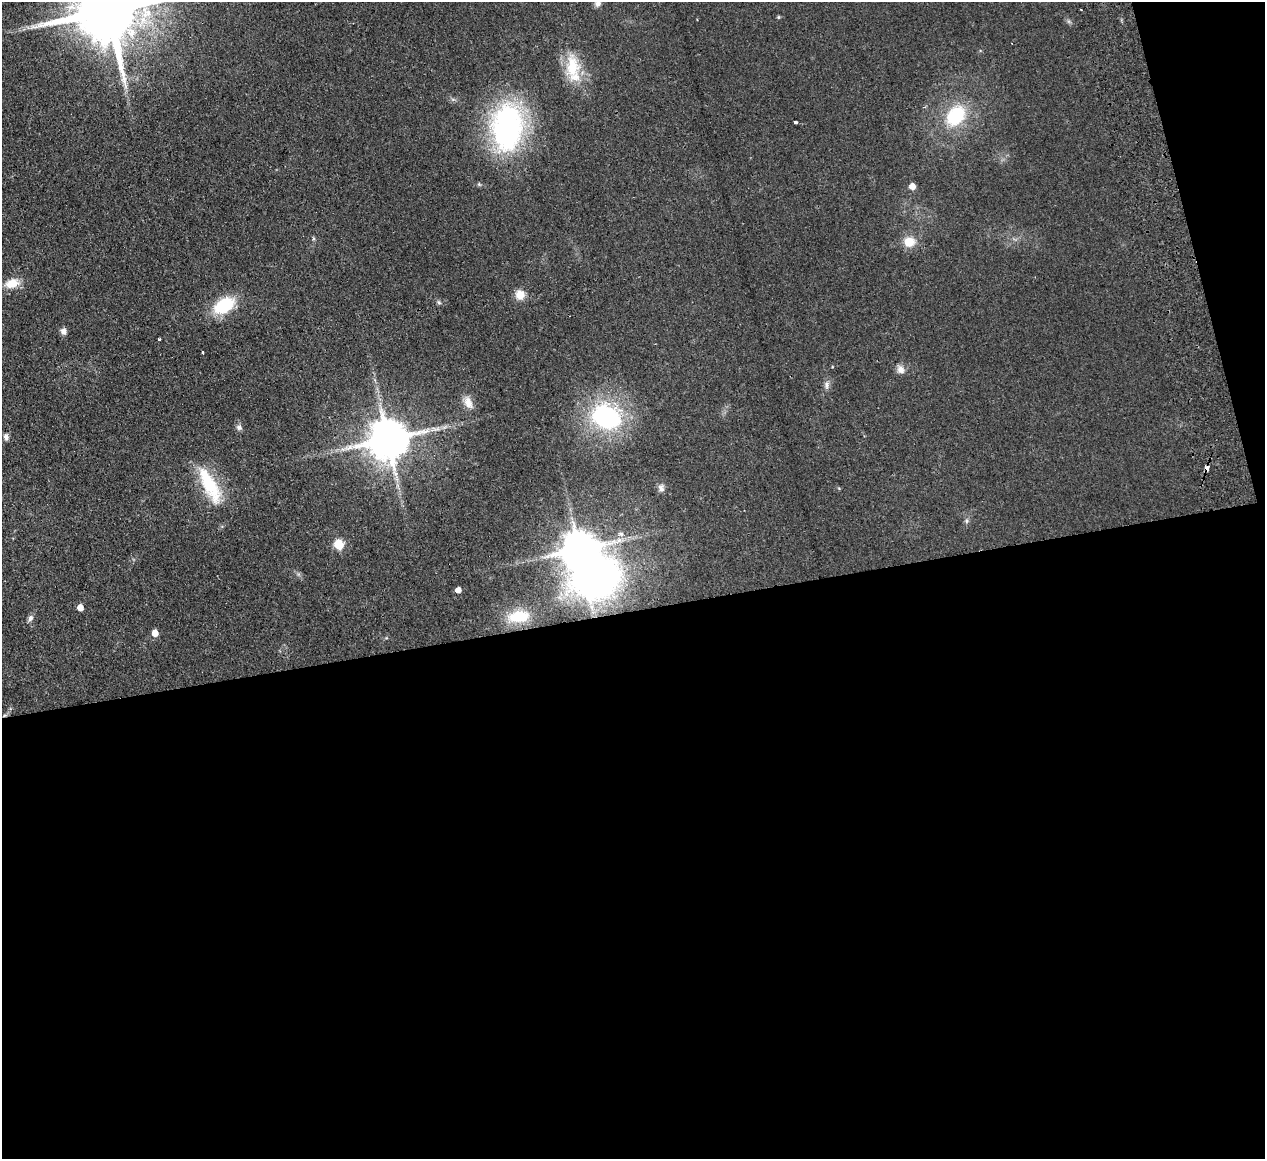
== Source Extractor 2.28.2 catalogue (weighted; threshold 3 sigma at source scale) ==
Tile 16 of 4 x 4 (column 4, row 4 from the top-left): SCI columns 3847-5109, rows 279-1435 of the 5166 x 5065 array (HDU 1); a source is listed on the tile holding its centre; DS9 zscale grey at full resolution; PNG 1267 x 1161 px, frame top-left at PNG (2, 2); no overlay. Shown black and unused: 50% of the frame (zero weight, under 2 of 3 exposures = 3% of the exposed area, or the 3 px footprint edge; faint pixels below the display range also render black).
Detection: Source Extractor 2.28.2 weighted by HDU 2 'WHT'; one run over the whole footprint, this tile lists its part. Background 0.0582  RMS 0.0088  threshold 0.0396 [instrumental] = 3 sigma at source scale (4.5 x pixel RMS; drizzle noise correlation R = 1.50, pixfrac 1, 0.05/0.05 arcsec/px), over >= 5 px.
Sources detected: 37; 1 inside a brighter object's white glare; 2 cosmic-ray / hot-pixel residue — not listed; the other 34 listed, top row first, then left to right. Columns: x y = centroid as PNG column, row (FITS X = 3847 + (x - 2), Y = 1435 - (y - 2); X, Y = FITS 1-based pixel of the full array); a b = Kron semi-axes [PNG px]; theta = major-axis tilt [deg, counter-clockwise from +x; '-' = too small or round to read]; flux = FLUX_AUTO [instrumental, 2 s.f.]
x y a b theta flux
598 3 11 7 58 3.9
109 10 20 16 12 10000
778 17 5 4 - 0.99
572 67 33 18 -88 31
956 115 26 20 53 47
795 122 4 3 - 5
508 127 52 32 87 190
912 186 5 5 - 8.1
313 238 5 4 - 1.6
909 242 14 13 - 13
12 283 19 11 15 12
520 294 10 9 - 10
439 302 7 4 -45 1.4
224 305 20 12 32 46
63 331 8 7 - 3.8
159 339 3 3 - 1.5
203 352 3 3 - 1.3
901 369 12 9 -62 5.2
827 385 12 7 -87 3.7
468 402 18 10 -68 8.4
606 417 30 23 -25 120
239 427 8 8 - 2.8
6 437 9 6 -80 3
388 439 11 11 - 3400
210 485 51 17 -63 47
661 488 11 8 -88 3.5
966 521 6 4 90 1.6
339 544 6 5 - 47
579 550 10 9 - 2500
458 590 5 5 - 5.8
80 607 5 5 - 8.7
518 616 25 13 6 25
30 618 10 6 57 2.9
155 633 5 5 - 9.9
Overlapping masked pixels (flux is a lower limit): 1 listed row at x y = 109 10
Isophote crosses this tile's border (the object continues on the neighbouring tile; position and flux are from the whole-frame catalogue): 2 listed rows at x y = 598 3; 109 10